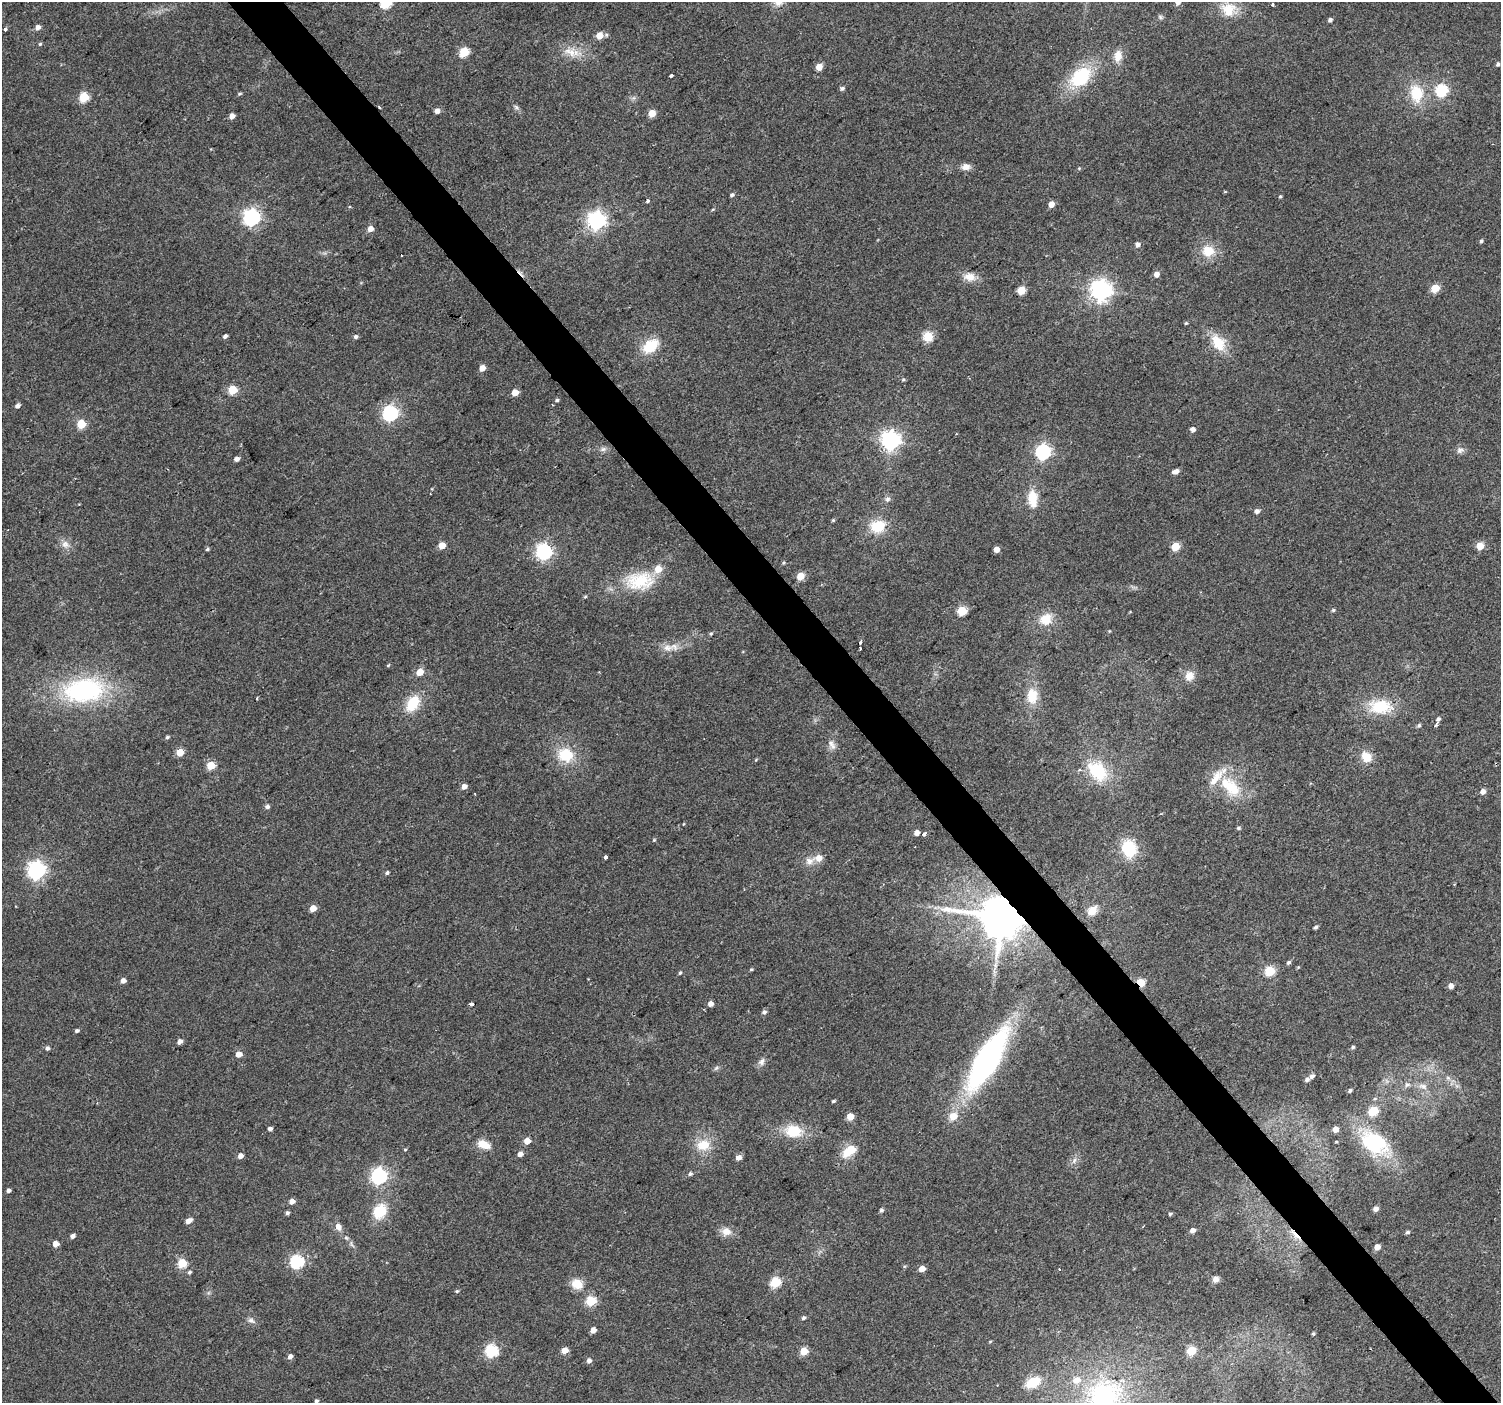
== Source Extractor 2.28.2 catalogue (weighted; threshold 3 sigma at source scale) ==
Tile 6 of 4 x 4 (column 2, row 2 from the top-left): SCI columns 1502-3000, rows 3007-4407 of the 5997 x 5948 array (HDU 1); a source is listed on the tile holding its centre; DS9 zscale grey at full resolution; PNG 1503 x 1405 px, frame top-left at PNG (2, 2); no overlay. Shown black and unused: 4% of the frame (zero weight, under 2 of 3 exposures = <1% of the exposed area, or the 3 px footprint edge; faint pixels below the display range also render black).
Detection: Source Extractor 2.28.2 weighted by HDU 2 'WHT'; one run over the whole footprint, this tile lists its part. Background 0.0622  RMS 0.0073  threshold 0.0327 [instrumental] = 3 sigma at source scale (4.5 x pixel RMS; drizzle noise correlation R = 1.50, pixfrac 1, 0.0396/0.0396 arcsec/px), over >= 5 px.
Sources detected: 214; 4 cosmic-ray / hot-pixel residue — not listed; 4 inside a brighter listed object's ellipse — not listed separately; the other 206 listed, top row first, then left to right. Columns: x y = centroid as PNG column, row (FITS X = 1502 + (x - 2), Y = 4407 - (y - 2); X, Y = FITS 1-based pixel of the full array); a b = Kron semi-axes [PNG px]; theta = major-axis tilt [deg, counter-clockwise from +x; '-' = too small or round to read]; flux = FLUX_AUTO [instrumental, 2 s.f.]
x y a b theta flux
386 2 6 6 - 61
778 3 12 9 0 4.8
1178 3 4 4 - 2.6
1273 4 3 3 - 1.4
1229 10 20 19 - 17
1160 17 6 5 - 1.3
1330 20 4 4 - 2.2
38 27 5 5 - 3.4
5 29 4 3 - 2.6
599 35 5 5 - 11
40 44 5 4 - 0.9
464 52 5 5 - 36
570 52 20 13 -26 11
1118 56 15 10 83 7.6
1498 64 5 4 - 1.7
819 67 5 5 - 8.8
671 75 4 3 - 6.5
1081 77 24 17 43 44
842 88 5 4 - 1.7
1442 90 6 6 - 66
1416 93 22 17 -80 23
240 94 6 3 19 0.93
84 97 5 5 - 32
516 107 8 4 -45 1.6
437 111 5 5 - 4
652 113 5 5 - 14
232 116 5 4 - 4.7
966 167 12 8 7 4.3
1079 168 5 4 - 0.76
732 195 5 4 - 1.4
1280 196 4 3 - 0.92
647 201 3 3 - 10
1051 204 5 4 - 7
251 217 7 6 - 250
597 220 7 7 - 290
370 229 5 5 - 5.4
1481 241 4 4 - 1.4
1137 244 5 4 - 3.8
1208 251 14 13 - 14
1156 274 5 5 - 4.6
970 277 14 10 -6 7.7
1435 288 5 5 - 24
1021 290 5 5 - 25
1101 290 7 7 - 460
1186 323 4 4 - 0.76
225 336 4 4 - 1.9
928 336 5 5 - 44
356 337 5 5 - 1.7
1218 343 21 15 -55 18
650 346 22 14 37 18
482 368 5 4 - 7
903 379 5 5 - 1.1
232 390 5 5 - 28
515 392 5 4 - 10
557 400 5 4 - 1.2
17 405 5 4 - 2.6
390 413 6 6 - 180
81 424 5 5 - 30
1193 429 5 4 - 3.3
891 440 7 7 - 370
603 449 7 6 - 2
1460 450 11 8 8 3
1043 452 6 6 - 170
236 459 5 4 - 3.5
1176 471 7 4 10 3.9
887 499 8 7 - 2.4
1032 499 22 11 -86 15
1257 511 4 4 - 3.3
833 520 5 4 - 0.9
878 526 16 13 14 21
65 544 12 10 -30 5
442 545 5 5 - 12
1175 546 5 5 - 24
1480 546 5 5 - 16
207 549 5 4 - 1.1
996 549 4 4 - 6.6
544 552 6 6 - 210
783 563 5 4 - 0.91
800 576 5 5 - 17
639 581 41 25 3 36
1333 610 4 4 - 1
962 611 5 5 - 33
1045 619 15 13 22 13
711 633 5 3 - 0.83
860 643 3 3 - 1.3
667 648 15 8 0 6.3
860 648 3 3 - 2.7
388 665 5 4 - 0.77
419 672 5 5 - 10
1189 676 12 11 - 7.5
84 690 44 26 6 100
1032 696 20 14 85 15
257 698 3 2 - 0.89
413 703 19 12 56 21
1380 707 27 16 9 27
1438 719 6 4 38 1.7
1436 724 11 3 52 1.5
1419 725 5 4 - 1.3
167 737 5 4 - 1.2
831 743 11 8 -75 4
180 752 5 5 - 14
565 755 18 16 -22 23
1366 757 12 10 -41 11
211 765 5 5 - 21
1097 771 24 17 -46 35
464 787 5 5 - 4.5
1230 787 36 18 -43 31
1483 792 5 5 - 4.1
267 807 5 5 - 2.1
683 824 4 3 - 0.54
1238 828 5 5 - 1.2
917 833 4 4 - 5.1
924 834 4 3 - 4.1
654 840 5 4 - 0.69
1129 849 18 15 -77 29
605 857 3 3 - 12
819 858 6 6 - 8.1
809 861 11 10 - 5.2
36 870 7 7 - 280
387 873 5 4 - 1.3
313 908 5 4 - 9.4
1092 911 13 10 40 8.5
1001 917 12 11 - 3800
1315 927 4 4 - 1.6
1289 962 5 5 - 1.4
751 969 4 4 - 0.85
1270 971 5 5 - 45
680 973 5 4 - 1
123 981 5 5 - 3.7
1141 982 5 4 - 30
1451 986 4 4 - 4.7
472 1004 4 3 - 13
710 1004 5 4 - 4.3
764 1012 6 5 - 1.9
77 1031 4 4 - 1.5
180 1041 5 4 - 3.4
1353 1047 5 4 - 1.2
47 1048 5 5 - 2
238 1054 5 5 - 6.5
987 1060 67 21 59 180
762 1061 10 8 62 3.1
716 1068 7 4 45 1.4
1312 1076 5 4 - 2.6
1448 1078 7 4 -19 1.5
1307 1079 5 4 - 2.2
1407 1085 7 6 - 2
1423 1086 13 7 -23 4.5
1350 1090 4 3 - 1.4
833 1101 4 3 - 0.99
1373 1111 5 5 - 37
850 1117 5 5 - 12
270 1128 4 4 - 2.2
1336 1129 4 4 - 6.1
793 1131 18 13 -7 21
527 1141 5 4 - 8.3
1374 1143 32 21 -31 52
484 1144 14 9 -22 9.9
703 1145 17 14 8 14
405 1149 4 3 - 0.65
851 1150 8 5 37 33
520 1154 5 4 - 4.2
240 1156 5 4 - 4
739 1158 5 5 - 4.2
1074 1160 9 4 81 2
690 1174 6 5 - 1.5
379 1176 6 6 - 200
8 1190 4 4 - 2.4
292 1201 5 4 - 4.7
1376 1209 5 4 - 3.6
881 1210 5 4 - 1.6
380 1211 17 13 58 21
287 1213 4 4 - 1.6
1170 1214 4 4 - 1
189 1221 8 5 27 4.2
338 1227 8 7 - 4.5
1192 1230 5 4 - 3.9
726 1232 13 11 -1 6.4
1408 1232 5 4 - 1.5
1295 1235 22 5 -47 7.1
72 1236 5 4 - 2.9
346 1238 6 5 - 1.4
55 1244 5 4 - 7.2
1377 1247 4 4 - 6
297 1262 6 6 - 110
182 1263 5 5 - 34
922 1269 5 4 - 7.5
189 1272 5 5 - 1.3
1216 1279 8 7 - 3.2
775 1282 5 5 - 48
577 1284 13 11 -15 11
457 1291 5 5 - 0.94
591 1301 5 5 - 44
803 1318 5 4 - 1.4
251 1320 11 6 -26 2.6
593 1330 5 4 - 6
1313 1334 5 4 - 0.96
990 1341 5 3 - 0.65
565 1350 5 4 - 9.2
492 1351 6 6 - 91
804 1351 5 5 - 21
1191 1351 5 5 - 36
290 1356 5 4 - 3.1
589 1360 5 5 - 3
1033 1382 15 10 28 19
1104 1396 49 46 13 120
316 1401 4 3 - 1.5
Overlapping masked pixels (flux is a lower limit): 3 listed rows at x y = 1001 917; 1141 982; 1295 1235
Isophote crosses this tile's border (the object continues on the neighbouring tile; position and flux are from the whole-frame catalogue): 4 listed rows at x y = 386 2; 778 3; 1178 3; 1104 1396